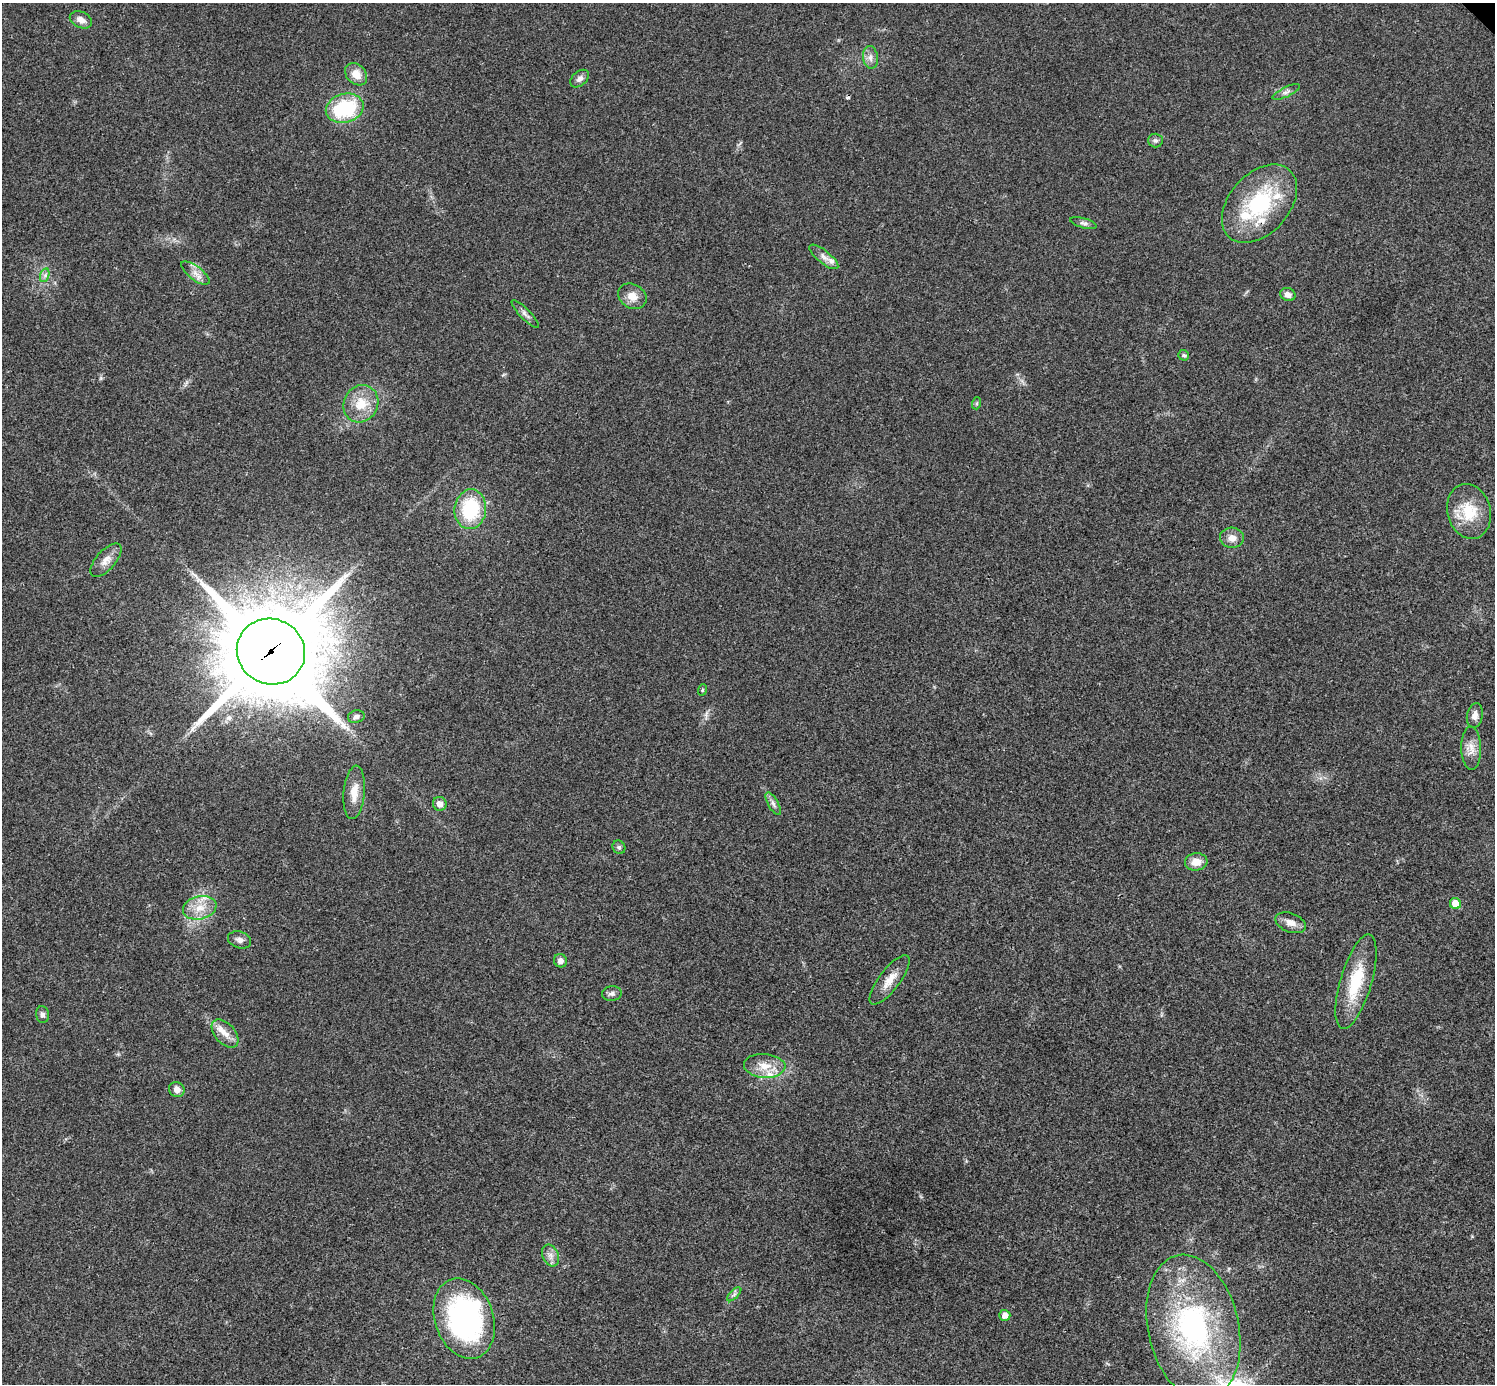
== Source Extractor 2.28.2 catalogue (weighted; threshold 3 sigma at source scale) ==
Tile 7 of 4 x 4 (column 3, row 2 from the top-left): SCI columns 3010-4502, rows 3071-4452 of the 5999 x 5999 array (HDU 1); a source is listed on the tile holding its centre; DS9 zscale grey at full resolution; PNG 1497 x 1386 px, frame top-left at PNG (2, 3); each listed source drawn as its Kron ellipse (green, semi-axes under 4 px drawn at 4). Shown black and unused: <1% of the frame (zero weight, under 3 of 4 exposures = <1% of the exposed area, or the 3 px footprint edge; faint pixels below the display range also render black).
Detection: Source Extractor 2.28.2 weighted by HDU 2 'WHT'; one run over the whole footprint, this tile lists its part. Background 0.0205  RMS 0.0041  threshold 0.0182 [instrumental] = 3 sigma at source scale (4.5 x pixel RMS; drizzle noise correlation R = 1.50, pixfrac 1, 0.05/0.05 arcsec/px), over >= 5 px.
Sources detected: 58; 1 inside a brighter object's white glare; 1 cosmic-ray / hot-pixel residue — neither listed nor drawn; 7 inside a brighter listed object's ellipse — not listed separately; the other 49 listed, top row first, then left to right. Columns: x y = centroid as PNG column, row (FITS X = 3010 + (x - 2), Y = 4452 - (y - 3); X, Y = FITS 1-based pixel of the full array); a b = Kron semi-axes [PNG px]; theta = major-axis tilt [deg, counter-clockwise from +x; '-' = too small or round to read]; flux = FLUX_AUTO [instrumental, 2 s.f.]
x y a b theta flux
81 20 11 8 -25 2.9
870 57 11 7 -80 2.2
356 74 12 9 -48 5
580 79 11 7 41 1.8
1286 92 15 5 26 1.6
345 108 19 14 15 30
1155 140 7 7 - 1.1
1259 204 45 30 48 37
1083 223 13 5 -15 1.4
824 257 18 6 -39 2.5
195 273 17 6 -38 2.9
45 275 7 4 73 1.1
1288 295 8 6 -22 2
632 296 15 12 -31 4.5
525 314 19 5 -46 1.7
1184 355 5 5 - 0.69
977 403 6 4 72 0.54
361 404 19 17 61 9.7
470 509 20 16 83 26
1469 511 28 21 -75 14
1232 538 12 10 -4 3.4
106 560 20 9 48 3.8
271 652 34 32 -27 7200
702 690 6 3 71 0.5
1475 716 12 8 79 2.6
356 717 8 6 15 1.3
1471 748 22 10 -89 4.4
354 792 27 10 85 6.1
440 804 7 6 - 2.8
773 804 12 5 -62 1.5
619 847 7 6 - 0.91
1196 862 11 8 6 4.7
1455 904 6 5 - 7.3
200 908 17 11 13 6.4
1291 923 16 9 -21 3.5
239 940 12 8 -19 2
560 961 7 6 - 1.6
890 980 30 10 53 5.7
1356 982 49 15 74 19
612 994 10 7 5 1.5
42 1014 8 6 -80 1.4
225 1034 17 10 -47 4.1
765 1066 21 12 -4 6.4
177 1090 8 7 - 2.3
551 1256 11 8 -67 2.4
734 1294 9 3 45 0.92
1005 1315 5 5 - 3.1
464 1318 41 29 -72 83
1193 1327 74 45 -78 89
Overlapping masked pixels (flux is a lower limit): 1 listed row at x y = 271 652